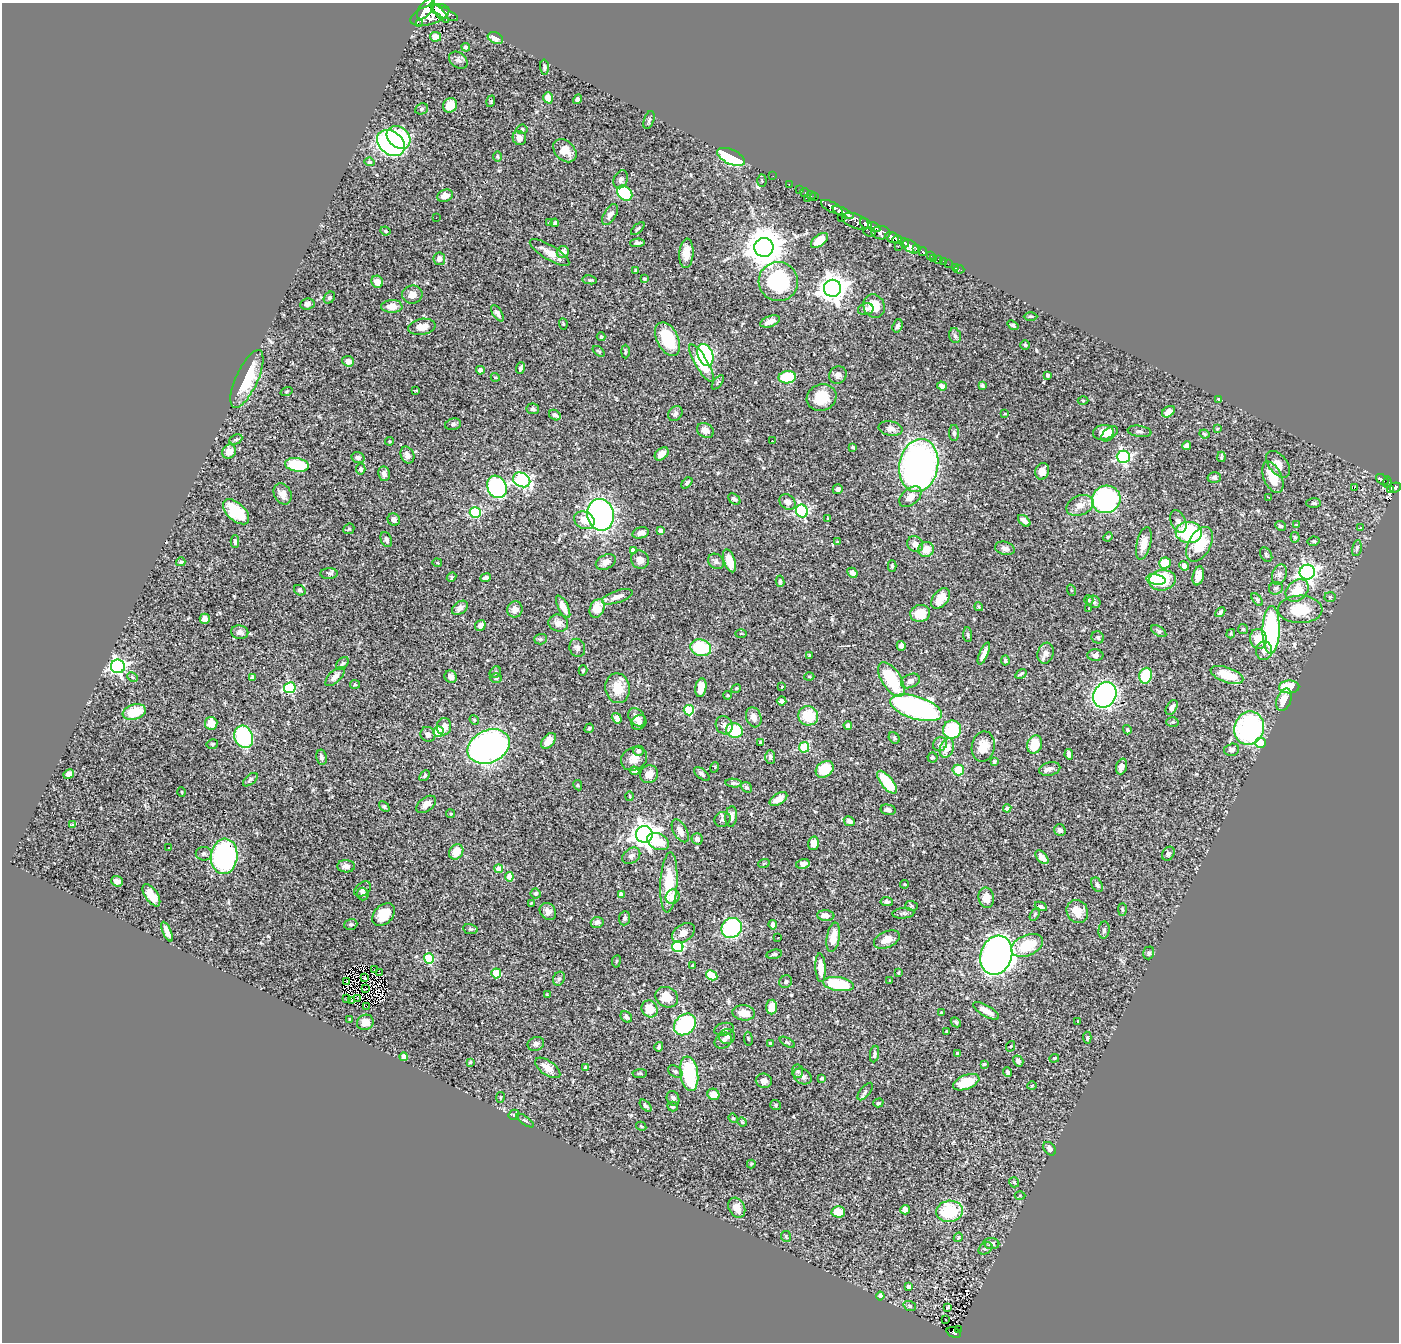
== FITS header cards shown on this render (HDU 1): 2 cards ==
NAXIS1  =                 1397
NAXIS2  =                 1340

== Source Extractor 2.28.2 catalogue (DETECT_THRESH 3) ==
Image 1397 x 1340 px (HDU 1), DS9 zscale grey, 1 PNG px = 1 image px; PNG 1401 x 1344 px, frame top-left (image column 1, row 1340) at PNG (2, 3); each listed source drawn as its Kron ellipse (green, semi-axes under 4 px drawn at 4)
Background 0.837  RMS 0.023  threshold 0.0691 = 3 sigma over >= 5 px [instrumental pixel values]
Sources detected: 539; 3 with non-positive FLUX_AUTO (blend fragments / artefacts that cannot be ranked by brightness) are neither listed nor drawn; of the other 536, the 500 brightest by FLUX_AUTO listed and drawn (36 fainter detections omitted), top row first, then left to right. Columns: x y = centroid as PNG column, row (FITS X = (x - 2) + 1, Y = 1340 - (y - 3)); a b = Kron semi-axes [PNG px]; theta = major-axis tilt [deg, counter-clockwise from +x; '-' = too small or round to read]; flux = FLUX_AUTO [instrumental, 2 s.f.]
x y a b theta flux
426 9 12 6 54 670
440 13 13 4 -48 480
445 13 14 5 -27 530
430 15 20 9 18 1200
420 24 3 3 - 79
435 37 5 4 - 9.6
495 38 8 5 -23 11
466 47 4 4 - 3.6
458 60 10 7 -38 5.5
544 67 7 4 -87 3.1
548 98 5 4 - 22
578 99 5 4 - 5.1
491 101 6 4 73 1.8
450 105 7 7 - 27
422 109 7 5 22 2.9
649 120 9 5 71 3.8
522 129 5 5 - 3.1
399 137 13 10 -40 120
519 138 7 6 - 8.4
391 143 15 11 -37 350
565 151 13 9 -45 19
497 156 5 4 - 2.1
731 157 15 7 -25 85
369 162 5 4 - 2.9
773 176 2 2 - 1.9
621 179 9 7 66 5.1
762 181 6 4 -88 2.1
789 184 3 2 - 5.7
799 190 3 2 - 3.4
805 192 4 3 - 8.4
625 193 8 6 -43 110
811 195 5 3 - 8.1
445 196 8 6 24 11
815 197 3 2 - 1.9
808 198 4 2 - 22
832 207 12 5 -27 450
843 212 11 4 -25 360
610 214 11 6 58 8.6
436 218 2 2 - 5.9
841 218 2 2 - 2.5
855 221 14 7 -20 210
550 222 3 2 - 2.4
555 223 4 4 - 3.8
866 224 6 4 -39 190
874 227 7 3 -29 86
638 229 8 3 43 2.6
386 231 5 3 - 2
869 232 6 3 -8 31
881 233 9 6 -4 280
892 237 7 5 -29 330
819 240 10 5 38 26
897 240 4 4 - 160
638 243 7 4 2 3.7
905 243 5 3 - 77
898 246 4 3 - 29
764 247 9 9 - 4400
911 247 9 5 -35 240
916 248 3 2 - 50
550 252 22 7 -31 17
563 252 6 6 - 15
923 252 4 3 - 58
686 253 15 7 86 19
930 255 3 3 - 56
439 259 6 6 - 7.4
933 259 3 2 - 1.7
939 260 4 3 - 19
943 261 2 2 - 8.4
948 264 3 2 - 2.1
955 267 3 2 - 2.1
959 269 5 4 - 8.1
636 270 3 3 - 3.3
644 279 3 3 - 2.2
590 280 7 4 -9 2.2
377 282 6 5 - 15
778 282 20 19 - 140
832 288 8 8 - 1900
412 295 10 9 - 13
329 298 6 5 - 3.2
307 304 7 5 6 5.8
392 306 10 6 1 16
874 306 12 10 -64 26
866 309 8 5 12 5.1
497 313 9 4 -57 4.9
1030 316 7 3 0 1.7
770 321 10 5 20 11
563 324 5 4 - 1.7
1013 325 6 3 -37 2.4
897 326 7 5 71 4.8
422 327 14 8 10 16
955 336 8 5 -73 3.4
601 337 4 4 - 1.4
668 339 18 10 -63 65
1025 345 5 5 - 2.1
599 351 7 3 -38 2
625 352 7 3 90 2
705 355 11 7 -71 230
348 361 6 5 - 11
702 363 21 6 -59 49
521 368 6 3 70 3.2
480 370 4 4 - 7
838 375 9 8 - 7.6
1047 375 4 3 - 3.3
495 377 4 3 - 1.6
787 377 9 6 10 87
247 379 31 11 65 69
718 382 8 4 53 2.6
942 386 5 4 - 5.6
982 386 4 3 - 2.9
416 390 3 2 - 1.4
286 391 6 3 19 1.5
822 397 15 13 20 36
1219 399 4 3 - 1.8
1083 400 5 3 - 1.4
533 409 6 5 - 3.6
1168 412 7 5 34 11
675 413 8 6 49 5.2
1005 414 3 3 - 1.4
555 415 6 5 - 5.6
453 424 8 5 15 3.6
891 429 12 7 -11 9.9
1217 429 4 3 - 1.3
705 430 9 7 -32 8.7
1139 431 12 5 -9 4.7
1103 432 10 7 10 19
954 433 8 5 -89 4.2
1109 434 10 5 39 7.1
1204 434 5 3 - 1.8
236 439 7 4 26 3
389 441 4 3 - 1.7
772 441 2 2 - 2.1
1186 446 4 4 - 7.6
853 447 3 3 - 2.5
229 451 7 6 - 20
662 454 8 5 40 13
407 455 9 6 -66 7.7
1123 457 6 6 - 280
1221 457 5 2 - 2.1
358 458 6 5 - 4.8
1278 464 15 9 -50 12
297 465 12 7 -10 70
919 465 27 19 80 730
361 469 5 4 - 3
1042 471 8 6 75 10
384 474 7 6 - 7.1
1214 477 6 5 - 3.6
1273 477 16 9 -66 36
522 480 9 7 -26 240
1382 480 7 4 -38 47
1387 482 6 3 88 61
687 483 6 4 49 3.4
497 487 12 9 -61 270
1395 487 6 5 - 150
1354 488 3 3 - 11
838 489 5 5 - 5.7
1390 490 4 4 - 180
283 494 11 8 -63 14
910 497 13 8 41 16
1269 497 3 2 - 1.5
734 499 7 4 -36 4.2
1106 499 14 13 - 340
787 502 9 7 -39 9.9
1314 503 7 5 -1 3
1080 505 14 9 23 15
802 511 6 6 - 250
236 512 16 9 -42 63
475 512 5 5 - 150
600 515 16 13 -79 460
828 518 3 3 - 1.4
394 520 6 6 - 6.7
584 520 11 8 -26 22
1024 521 7 4 -42 7.5
1178 521 12 7 -66 7
1297 525 3 3 - 2.3
1280 526 5 4 - 3.2
1360 527 3 2 - 1.8
349 529 6 5 - 2.2
661 531 4 4 - 8.8
1189 532 13 10 -5 130
641 533 8 5 15 8.3
1108 537 5 4 - 1.8
1295 537 5 4 - 2.1
386 539 8 5 -69 5.1
1314 541 6 4 10 2.5
235 542 6 4 -89 4.2
838 542 3 2 - 2
1144 543 16 7 76 19
915 544 8 7 - 10
1200 544 19 11 61 47
1005 548 10 6 -14 6.8
1357 548 8 4 78 3.1
926 549 8 7 - 20
633 550 4 4 - 6.9
1266 555 8 5 -57 2.7
640 560 9 8 - 9.3
716 561 8 7 - 5.2
729 561 12 5 -71 30
181 562 5 4 - 2.7
606 562 10 7 27 9.7
437 563 5 2 - 1.4
1165 563 6 5 - 37
892 566 5 4 - 2.7
1184 566 5 4 - 10
1307 572 7 7 - 550
852 573 6 4 -47 8.4
329 574 9 5 1 3.2
1279 574 10 7 70 7.3
1198 576 10 5 77 13
451 577 5 4 - 2.4
485 578 5 4 - 4.5
1156 580 9 5 -10 21
1162 580 13 10 9 89
780 581 6 3 -82 3.4
1276 588 7 6 - 4.1
300 590 6 5 - 2.7
1071 590 6 3 -70 1.5
1297 590 13 9 42 34
617 597 16 6 19 12
1330 597 5 5 - 2.5
940 598 12 7 52 25
1257 599 7 4 -52 2.7
1089 600 5 4 - 1.7
1094 602 7 6 - 3.6
563 607 12 5 -63 15
979 607 4 3 - 1.7
460 608 9 6 38 7.6
597 608 10 7 63 28
515 609 8 7 - 11
1089 609 3 3 - 1.4
1300 609 22 14 1 47
1220 612 5 3 - 3.1
920 613 10 8 15 30
205 619 5 5 - 12
558 623 10 8 -16 10
480 625 5 5 - 7.9
1243 629 5 5 - 2.3
1271 630 24 8 89 230
1159 631 8 4 -33 2.9
240 632 8 7 - 5.6
741 634 5 3 - 1.3
1231 634 5 3 - 1.9
968 635 7 4 -86 2.8
1098 637 6 6 - 3
541 639 6 5 - 2.8
1258 639 10 8 -79 27
901 646 5 4 - 4.6
577 648 9 7 -68 6.9
701 648 10 8 -17 80
1264 651 9 8 - 9
984 653 12 4 67 8.5
1046 653 11 8 72 8.9
809 655 3 2 - 1.5
1095 655 8 6 -1 5.5
1005 661 5 3 - 2.5
342 664 7 5 50 3.2
118 666 7 7 - 480
583 670 5 4 - 1.9
495 672 6 5 - 3.2
1021 674 6 3 33 2.5
1227 675 17 7 -19 44
335 676 12 6 45 9.1
1146 676 8 6 73 62
132 677 5 3 - 2.3
252 677 4 3 - 3.5
451 677 6 6 - 7.5
809 677 5 3 - 1.5
496 678 6 4 0 2.8
891 679 20 9 -58 82
910 681 10 6 25 7
355 684 5 4 - 2.2
782 687 3 2 - 1.4
1289 687 10 6 2 52
290 688 6 5 - 150
618 688 15 12 -79 33
701 688 9 5 81 17
736 688 5 4 - 2.2
728 695 4 3 - 1.9
1105 695 13 11 58 580
1284 700 11 7 68 20
781 701 5 4 - 8.5
1172 707 8 5 59 6.9
916 708 27 11 -17 500
689 710 5 5 - 110
134 712 12 7 18 48
808 716 10 9 - 48
637 717 10 7 -52 12
754 717 10 7 -72 11
617 718 5 4 - 6
474 720 5 4 - 2.1
639 722 8 6 47 6.5
1172 722 6 5 - 2.2
211 723 6 6 - 21
724 725 9 8 - 8.8
848 725 4 4 - 3.9
444 727 8 7 - 11
589 728 5 4 - 2.7
1249 728 17 14 70 250
952 729 9 9 - 92
734 730 8 7 - 55
1127 730 5 4 - 2.1
438 731 5 5 - 76
428 734 7 7 - 7.8
244 737 11 9 -66 130
894 738 6 5 - 2.4
548 741 9 5 48 18
760 743 3 2 - 1.4
1260 743 5 5 - 44
212 744 6 4 14 2.3
940 744 7 6 - 6.4
1035 744 9 7 71 36
489 746 22 16 25 580
804 747 5 5 - 85
983 747 15 11 80 23
947 748 10 6 68 21
1231 750 7 6 - 4.9
639 751 5 5 - 5.6
1069 754 5 4 - 7.2
321 757 8 5 -80 5
770 757 7 5 -89 4.2
932 757 5 5 - 2.3
634 759 13 11 31 14
994 762 4 3 - 3.2
1121 766 8 5 72 10
715 767 5 3 - 1.4
825 769 10 7 38 51
1050 769 10 6 14 6.3
958 770 6 5 - 42
634 771 5 3 - 4
69 774 6 4 30 9.6
649 774 9 8 - 14
702 774 9 4 -39 4
425 776 6 3 48 2.2
250 780 9 5 40 3.7
887 782 14 6 -51 57
734 783 8 4 -5 4.6
578 785 5 4 - 1.6
746 787 6 4 -40 3.4
182 792 4 3 - 1.3
630 796 5 3 - 1.5
778 799 10 5 31 13
426 804 11 7 37 11
384 807 6 4 -42 2.9
1007 808 4 4 - 5.2
888 810 7 5 -13 4.1
450 814 4 4 - 2.4
731 816 10 6 85 9.8
722 819 8 7 - 3.8
849 821 6 4 -26 5.4
72 825 3 3 - 19
1060 830 6 5 - 5.6
680 831 12 6 -60 12
644 834 8 8 - 1400
697 839 6 5 - 7
658 842 11 8 -25 33
813 843 7 5 75 16
168 848 3 2 - 2.7
456 852 8 6 57 25
204 854 8 7 - 4.4
1168 854 7 6 - 4.6
224 856 18 13 85 320
631 856 10 7 36 6.3
1042 857 8 5 -48 11
764 863 6 3 20 1.5
803 864 7 5 15 5.5
346 866 9 6 -2 8.1
499 869 4 4 - 18
509 877 5 4 - 16
117 881 6 5 - 6
669 882 30 8 87 50
904 884 4 3 - 1.8
1097 885 8 5 -61 4.1
363 889 9 6 39 4.7
536 893 5 5 - 3.3
363 894 6 6 - 3.5
621 894 4 4 - 9.3
151 895 13 6 -55 23
672 897 7 6 - 15
986 898 10 8 -81 21
887 901 6 4 -4 3.7
531 903 4 3 - 1.6
911 906 6 5 - 2.7
1041 906 6 4 -25 3.2
1122 910 6 4 -87 2.3
548 911 9 7 -51 10
1077 912 12 10 -60 23
903 913 11 5 5 3.8
1035 914 7 4 59 1.8
384 915 13 9 46 31
826 916 8 5 -3 11
625 918 7 5 84 3.7
597 922 6 5 - 6.1
351 924 7 5 20 2.9
773 925 4 4 - 5.5
732 928 10 9 - 160
470 929 7 5 -10 2.6
1104 930 8 5 83 4.4
167 932 10 4 -66 9.5
683 933 12 8 35 12
778 937 2 2 - 2.3
833 937 15 6 80 24
887 939 13 8 25 14
1027 945 17 10 23 58
678 947 5 5 - 140
1149 953 6 5 - 3.5
774 954 8 4 10 3.1
996 955 20 15 71 1500
429 958 5 5 - 100
616 961 6 3 81 1.6
693 966 3 3 - 2
821 968 14 5 -87 22
375 970 3 2 - 1.7
379 973 3 2 - 1.5
496 973 5 5 - 69
899 973 4 3 - 1.9
712 975 6 4 -28 35
364 978 3 2 - 1.3
559 979 7 5 67 3.6
347 981 2 2 - 1.4
890 981 3 2 - 1.3
786 982 7 6 - 3.9
839 984 16 7 -8 95
366 989 3 2 - 1.3
547 995 3 2 - 1.4
667 997 12 9 -26 31
347 998 3 2 - 2.4
358 999 3 2 - 1.9
351 1001 2 2 - 1.4
367 1006 2 2 - 3.1
772 1007 7 5 86 19
650 1009 8 8 - 33
986 1011 14 5 -30 14
744 1013 11 7 -7 21
941 1013 3 3 - 2.5
626 1017 6 5 - 4
350 1019 3 2 - 1.5
1078 1021 3 2 - 1.6
365 1022 8 7 - 14
956 1022 6 4 -45 2.8
685 1024 12 9 44 150
724 1029 10 6 12 5.3
947 1031 3 3 - 2
727 1037 8 7 - 5.8
1087 1038 6 4 -86 3.2
748 1039 7 3 -82 1.5
723 1041 9 7 35 5.4
787 1042 8 3 -30 2
770 1043 3 3 - 2
536 1044 8 7 - 6.6
1011 1046 5 3 - 1.3
659 1047 5 3 - 2.6
957 1053 4 3 - 1.5
874 1054 8 4 81 4
404 1057 4 4 - 12
1054 1058 5 4 - 1.5
1018 1061 6 5 - 4.9
470 1062 3 3 - 1.6
984 1064 4 3 - 2.2
586 1067 3 3 - 3.6
548 1068 14 7 -36 15
675 1071 8 5 -32 3.9
797 1071 6 5 - 3.4
1008 1072 5 3 - 3.8
640 1073 7 4 5 2.2
689 1074 17 9 -81 130
802 1076 10 7 -32 8.1
822 1078 4 3 - 2.2
764 1081 8 7 - 7.9
966 1082 14 7 21 34
1032 1086 4 4 - 1.6
865 1092 10 5 51 3.8
713 1094 6 5 - 15
500 1097 5 3 - 1.6
673 1098 7 6 - 4.2
878 1103 5 4 - 2.2
776 1105 5 5 - 2.3
646 1106 7 4 -46 3.3
672 1107 5 4 - 3.2
514 1115 6 4 48 2.1
733 1118 5 4 - 1.7
525 1120 10 3 -33 2.5
742 1122 5 4 - 1.7
641 1126 5 3 - 1.7
1050 1149 7 5 -51 5.6
751 1164 4 4 - 2
1014 1182 5 5 - 2.3
1020 1196 5 3 - 1.4
737 1208 10 8 -61 16
905 1210 5 5 - 8.5
950 1211 13 10 7 87
838 1212 7 5 -2 30
786 1236 5 5 - 2.1
958 1237 5 4 - 2.3
992 1243 8 5 -4 5.8
985 1248 7 5 33 3.8
909 1286 4 3 - 2.6
880 1296 4 4 - 4.9
910 1306 6 5 - 2.8
947 1307 3 2 - 1.6
946 1320 3 2 - 4
958 1330 3 2 - 3
954 1333 8 5 -22 46
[36 fainter detections neither listed nor drawn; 3 non-positive-flux detections neither listed nor drawn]